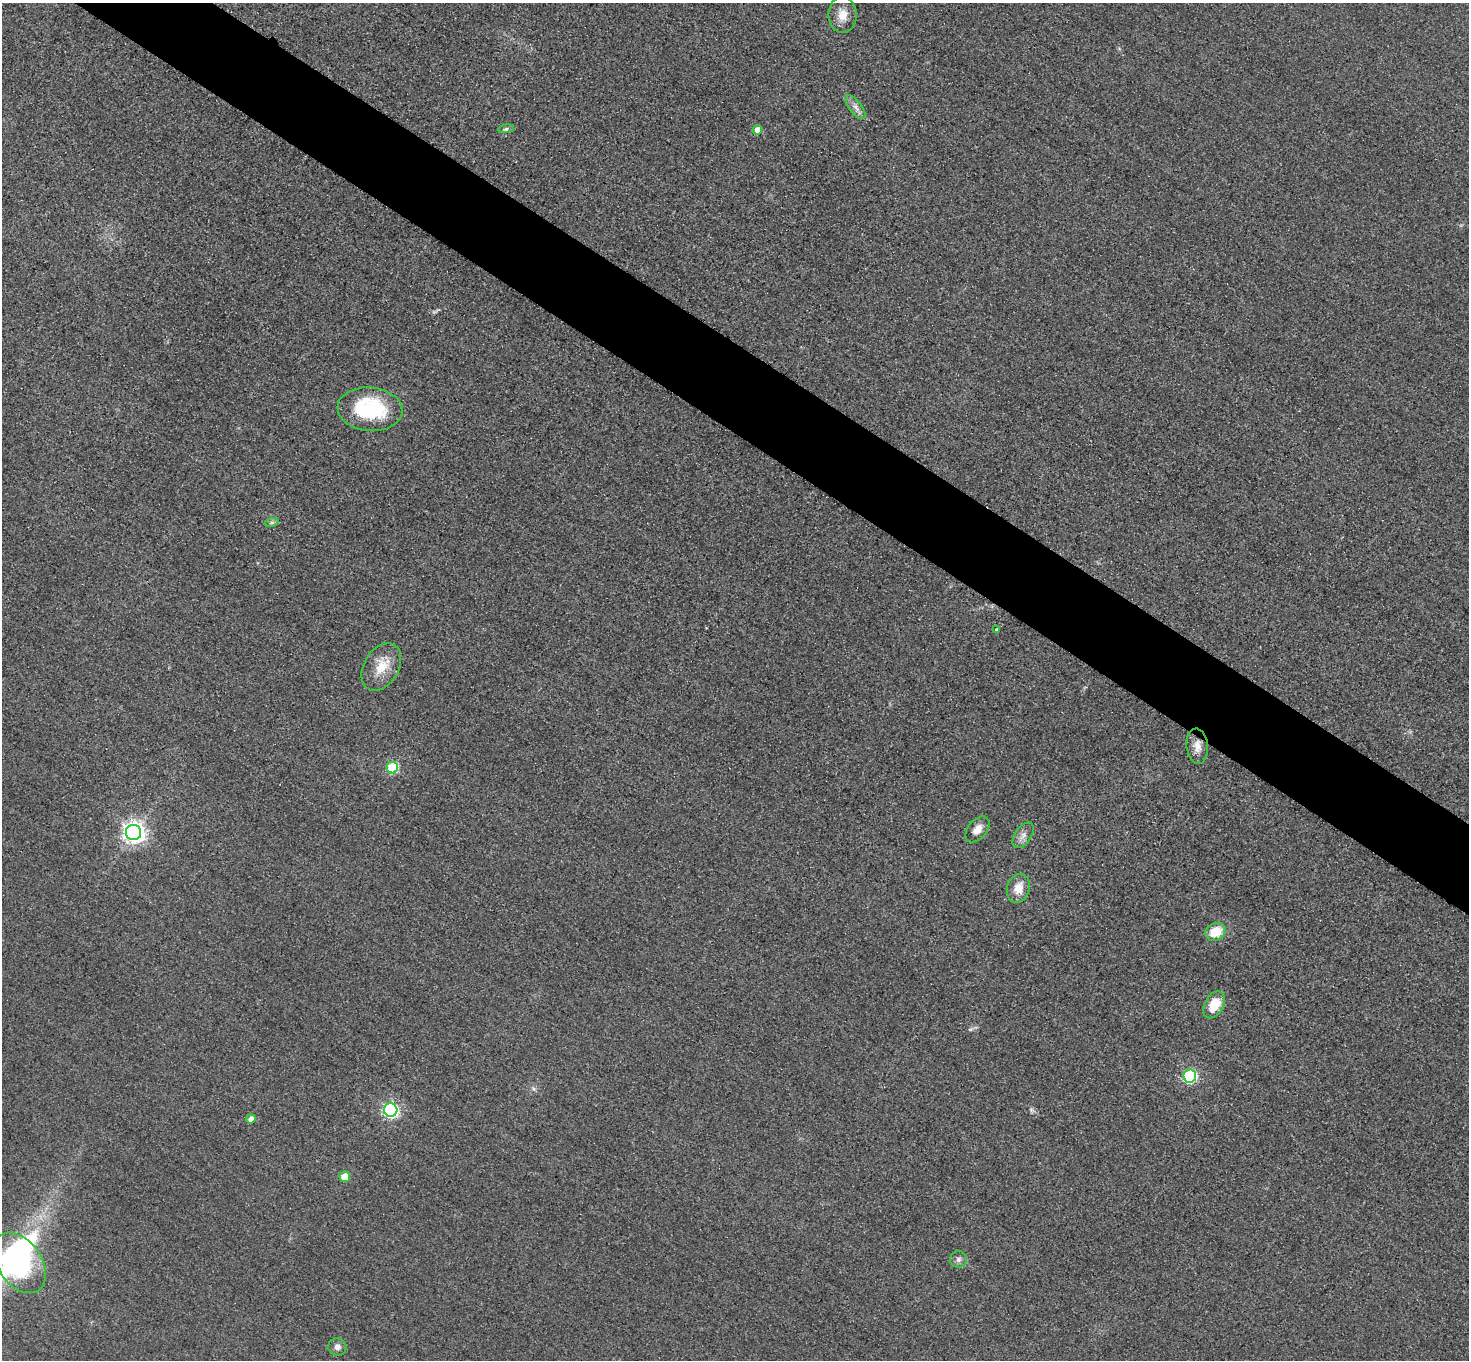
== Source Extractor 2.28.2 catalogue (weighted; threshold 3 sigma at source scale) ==
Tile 11 of 4 x 4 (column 3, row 3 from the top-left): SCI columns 2964-4430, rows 1538-2895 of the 5925 x 5930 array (HDU 1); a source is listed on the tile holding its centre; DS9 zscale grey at full resolution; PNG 1471 x 1362 px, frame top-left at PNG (2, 3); each listed source drawn as its Kron ellipse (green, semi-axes under 4 px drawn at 4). Shown black and unused: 6% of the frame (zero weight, under 3 of 4 exposures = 3% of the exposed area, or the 3 px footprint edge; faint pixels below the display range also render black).
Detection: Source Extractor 2.28.2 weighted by HDU 2 'WHT'; one run over the whole footprint, this tile lists its part. Background 0.0503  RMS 0.016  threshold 0.0727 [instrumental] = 3 sigma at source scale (4.5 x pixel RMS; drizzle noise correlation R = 1.50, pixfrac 1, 0.05/0.05 arcsec/px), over >= 5 px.
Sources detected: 25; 2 inside a brighter object's white glare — neither listed nor drawn; the other 23 listed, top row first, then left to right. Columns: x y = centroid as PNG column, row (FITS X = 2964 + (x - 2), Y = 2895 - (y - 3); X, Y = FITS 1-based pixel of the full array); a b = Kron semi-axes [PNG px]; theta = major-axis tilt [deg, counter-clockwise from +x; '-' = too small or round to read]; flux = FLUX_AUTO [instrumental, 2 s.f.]
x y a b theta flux
842 15 18 14 89 22
856 107 14 6 -53 8.8
506 129 7 4 8 3.5
757 130 5 5 - 18
370 409 32 21 -5 130
272 522 7 4 18 3.1
997 629 3 3 - 1.9
381 667 26 17 59 36
1197 746 17 10 -84 15
392 768 6 5 - 110
977 829 15 9 50 15
133 832 8 7 - 1000
1023 835 14 8 56 10
1018 888 15 11 72 23
1216 932 11 8 29 37
1214 1005 14 9 61 37
1190 1076 6 6 - 210
391 1110 6 6 - 350
251 1119 4 4 - 10
345 1177 5 5 - 38
958 1259 8 8 - 5.7
20 1263 33 22 -56 240
337 1347 9 8 - 8
Isophote crosses this tile's border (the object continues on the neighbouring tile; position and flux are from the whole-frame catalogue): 1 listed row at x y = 20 1263